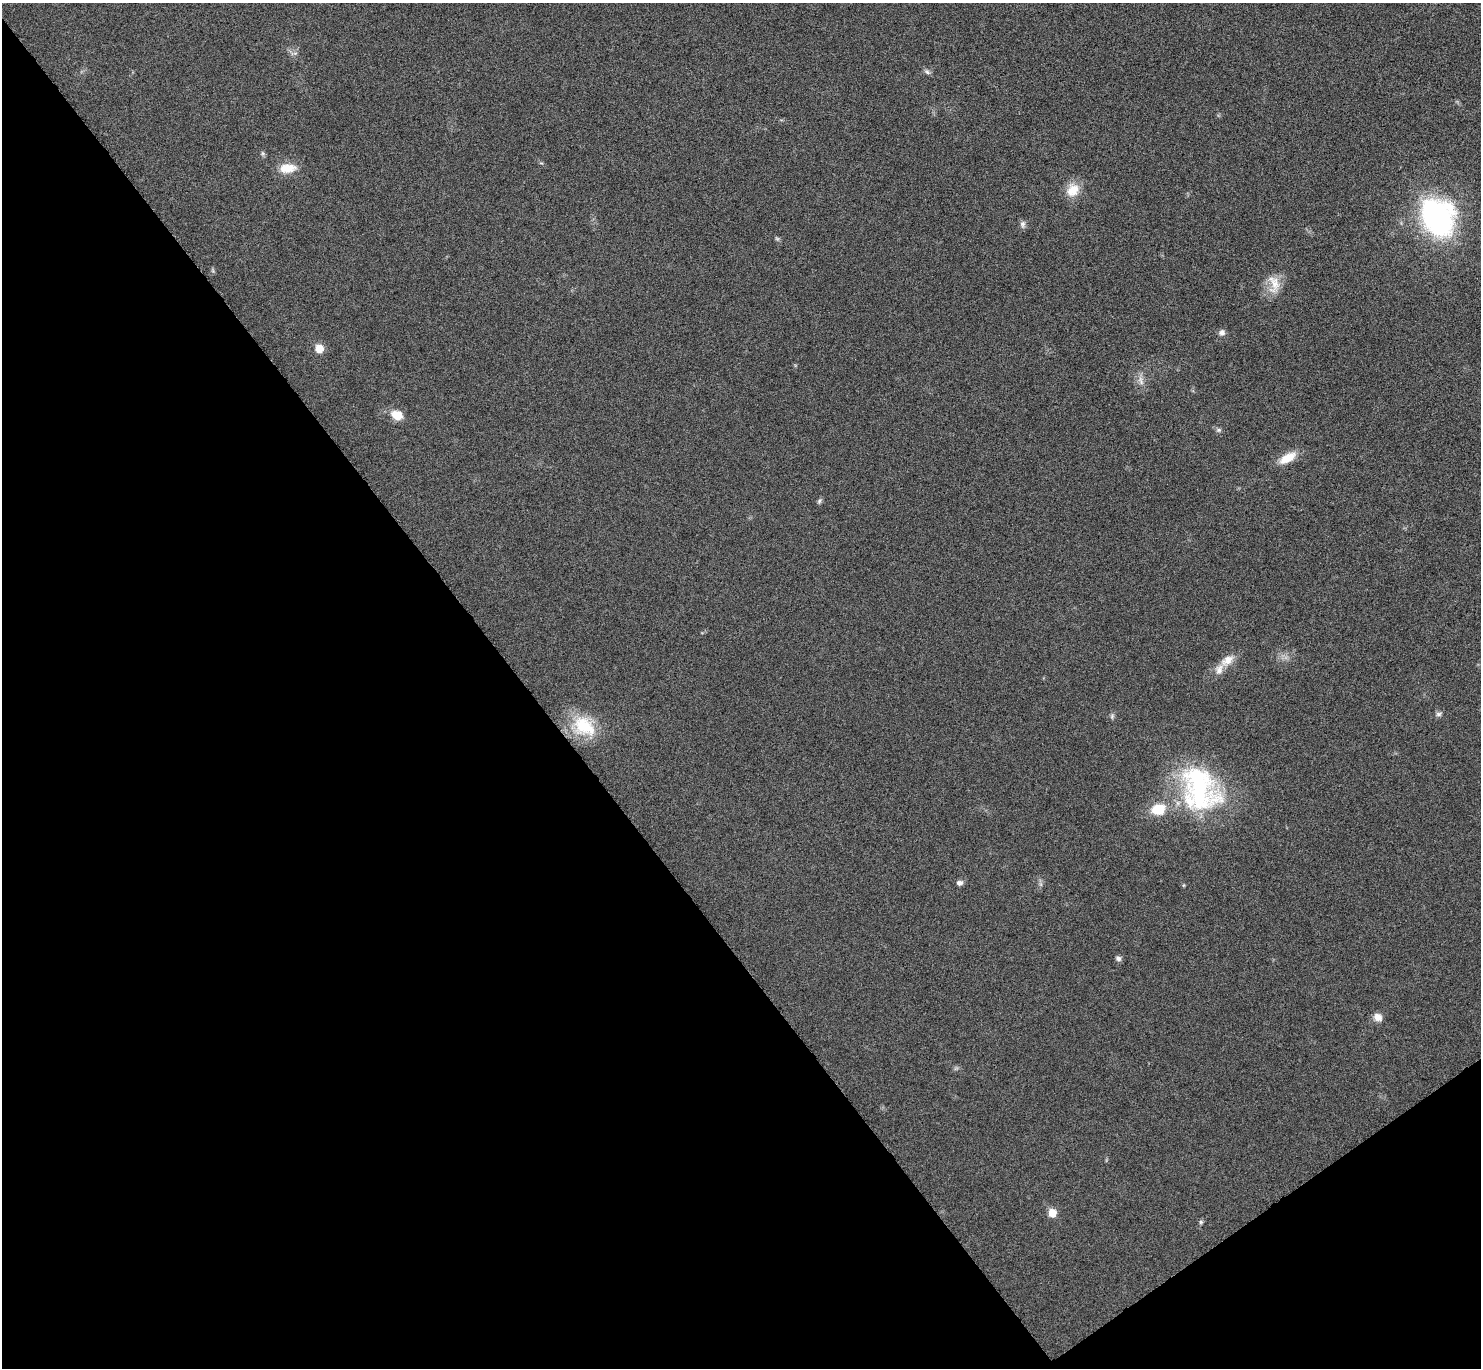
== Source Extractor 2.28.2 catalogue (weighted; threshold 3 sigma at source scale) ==
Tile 14 of 4 x 4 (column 2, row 4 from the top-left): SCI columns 1487-2965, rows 163-1528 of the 5934 x 5929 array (HDU 1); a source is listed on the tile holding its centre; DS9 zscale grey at full resolution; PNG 1483 x 1370 px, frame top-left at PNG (2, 3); no overlay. Shown black and unused: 39% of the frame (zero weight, under 4 of 8 exposures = <1% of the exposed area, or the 3 px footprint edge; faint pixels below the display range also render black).
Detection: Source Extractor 2.28.2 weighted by HDU 2 'WHT'; one run over the whole footprint, this tile lists its part. Background 0.0235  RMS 0.0036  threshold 0.0148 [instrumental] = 3 sigma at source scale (4.09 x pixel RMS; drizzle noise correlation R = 1.36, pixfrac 0.8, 0.05/0.05 arcsec/px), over >= 5 px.
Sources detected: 25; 1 inside a brighter listed object's ellipse — not listed separately; the other 24 listed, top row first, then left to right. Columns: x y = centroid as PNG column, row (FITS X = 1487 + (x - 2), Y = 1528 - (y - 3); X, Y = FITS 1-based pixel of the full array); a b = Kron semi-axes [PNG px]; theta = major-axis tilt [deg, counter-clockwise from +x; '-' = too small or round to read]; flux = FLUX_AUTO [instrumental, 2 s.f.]
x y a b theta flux
927 72 7 5 -45 0.78
287 168 19 10 6 6.1
1073 190 18 15 44 5.6
1437 218 26 20 -64 100
1023 224 10 7 -86 1.1
1274 283 24 12 -63 4.9
1222 332 8 7 - 1.3
319 348 7 6 - 5.9
1141 381 15 5 -78 1.7
397 415 14 10 -21 4.8
1219 430 7 6 - 0.68
1287 458 22 10 31 5.6
819 501 8 5 61 0.63
1227 660 20 11 33 4
1438 714 8 6 1 0.83
1112 716 8 5 66 0.71
584 726 31 23 -35 15
1200 789 58 42 -67 52
1158 809 13 10 4 9.6
960 883 8 6 3 1.1
1118 958 7 6 - 0.94
1378 1017 10 9 - 2.5
1052 1213 7 7 - 5
1201 1222 6 5 - 0.57